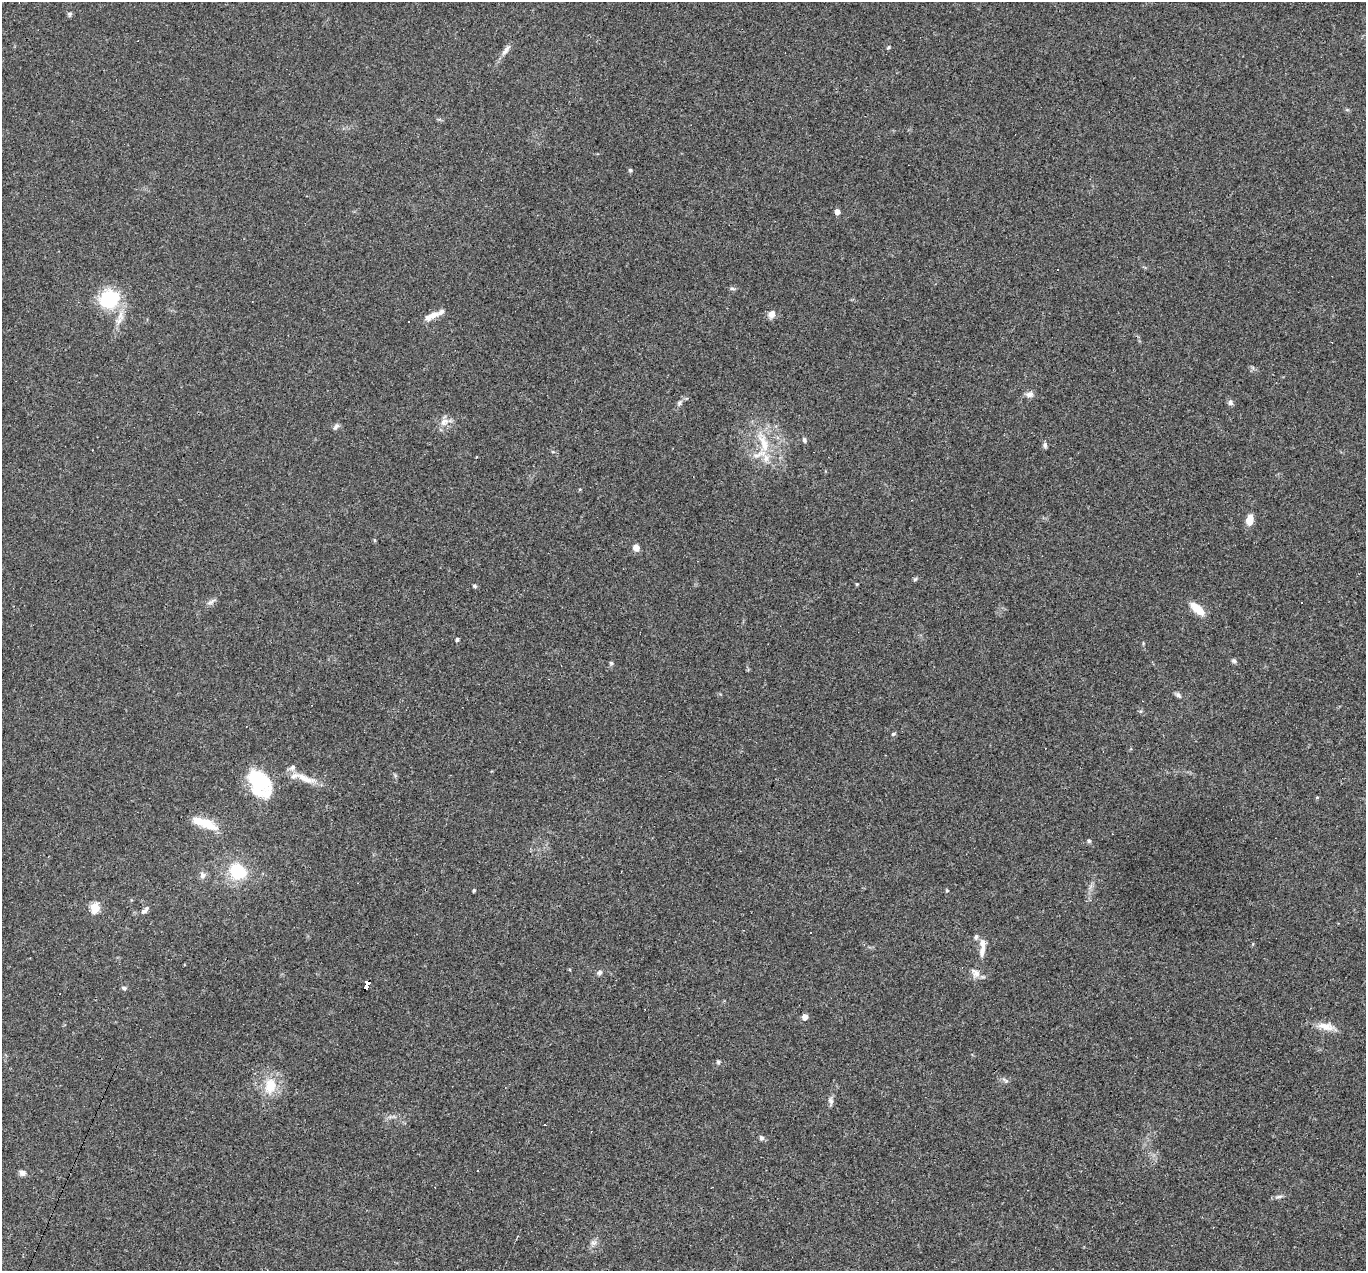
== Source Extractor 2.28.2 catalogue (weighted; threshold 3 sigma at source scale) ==
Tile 7 of 4 x 4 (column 3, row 2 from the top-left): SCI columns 2731-4094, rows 2804-4072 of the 5459 x 5474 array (HDU 1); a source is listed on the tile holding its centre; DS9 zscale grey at full resolution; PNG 1368 x 1273 px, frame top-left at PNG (2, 2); no overlay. Shown black and unused: <1% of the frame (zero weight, under 3 of 4 exposures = <1% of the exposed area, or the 3 px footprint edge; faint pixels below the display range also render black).
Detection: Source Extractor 2.28.2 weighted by HDU 2 'WHT'; one run over the whole footprint, this tile lists its part. Background 0.0574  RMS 0.0051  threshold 0.0231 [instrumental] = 3 sigma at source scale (4.5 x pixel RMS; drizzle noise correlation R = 1.50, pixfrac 1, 0.05/0.05 arcsec/px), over >= 5 px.
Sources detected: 81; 2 inside a brighter object's white glare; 14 cosmic-ray / hot-pixel residue — not listed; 6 inside a brighter listed object's ellipse — not listed separately; the other 59 listed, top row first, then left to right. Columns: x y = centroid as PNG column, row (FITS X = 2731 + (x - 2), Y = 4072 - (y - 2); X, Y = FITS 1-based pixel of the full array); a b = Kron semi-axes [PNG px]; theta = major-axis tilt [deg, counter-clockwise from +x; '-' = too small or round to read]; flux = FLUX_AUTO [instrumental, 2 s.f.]
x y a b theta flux
69 14 6 6 - 0.97
889 47 5 4 - 0.6
506 50 19 6 53 2.9
630 170 5 4 - 0.76
837 212 4 4 - 3.3
732 289 8 4 -9 0.91
109 299 19 17 28 32
772 314 9 8 - 3.3
434 315 16 8 24 4.1
409 322 3 2 - 1
1029 394 11 8 12 2.3
679 403 9 5 60 1.5
1230 403 7 6 - 1.6
444 422 12 10 43 4
336 426 9 5 44 1.4
804 440 7 5 -79 1.1
763 442 37 12 -70 14
1045 445 7 5 90 1.3
553 452 6 4 -18 0.61
1249 520 9 6 80 7.4
374 540 6 3 -70 0.52
636 548 8 7 - 3
915 579 7 4 44 0.8
857 584 4 3 - 0.57
474 586 5 4 - 0.8
211 602 15 4 31 1.7
1197 609 20 8 -41 8
457 639 4 4 - 1
1234 661 7 5 -26 1.1
611 663 5 5 - 0.78
1178 695 9 5 -42 1.3
893 734 6 4 17 0.78
305 778 31 9 -23 8.3
259 783 31 17 -50 36
1317 797 5 3 - 0.54
206 824 28 11 -26 11
1089 841 5 5 - 0.87
238 871 15 13 -32 23
203 875 8 6 76 1.7
474 890 4 3 - 0.76
947 890 5 4 - 0.53
95 908 5 5 - 29
144 910 12 6 44 2
976 937 8 5 73 1.1
982 950 16 7 81 3.9
599 973 8 6 46 1.3
976 973 14 11 -58 3.8
366 985 8 4 62 180
124 988 7 5 -11 0.99
805 1017 4 4 - 4.7
1326 1026 24 10 -10 6.2
718 1062 6 5 - 0.88
1005 1081 10 5 -41 1.4
270 1086 24 17 80 12
831 1100 10 7 -64 1.8
761 1138 6 6 - 1.5
22 1173 9 7 -4 1.8
1279 1197 12 4 7 1.4
594 1243 9 6 -5 1.7
Overlapping masked pixels (flux is a lower limit): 1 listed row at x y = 366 985